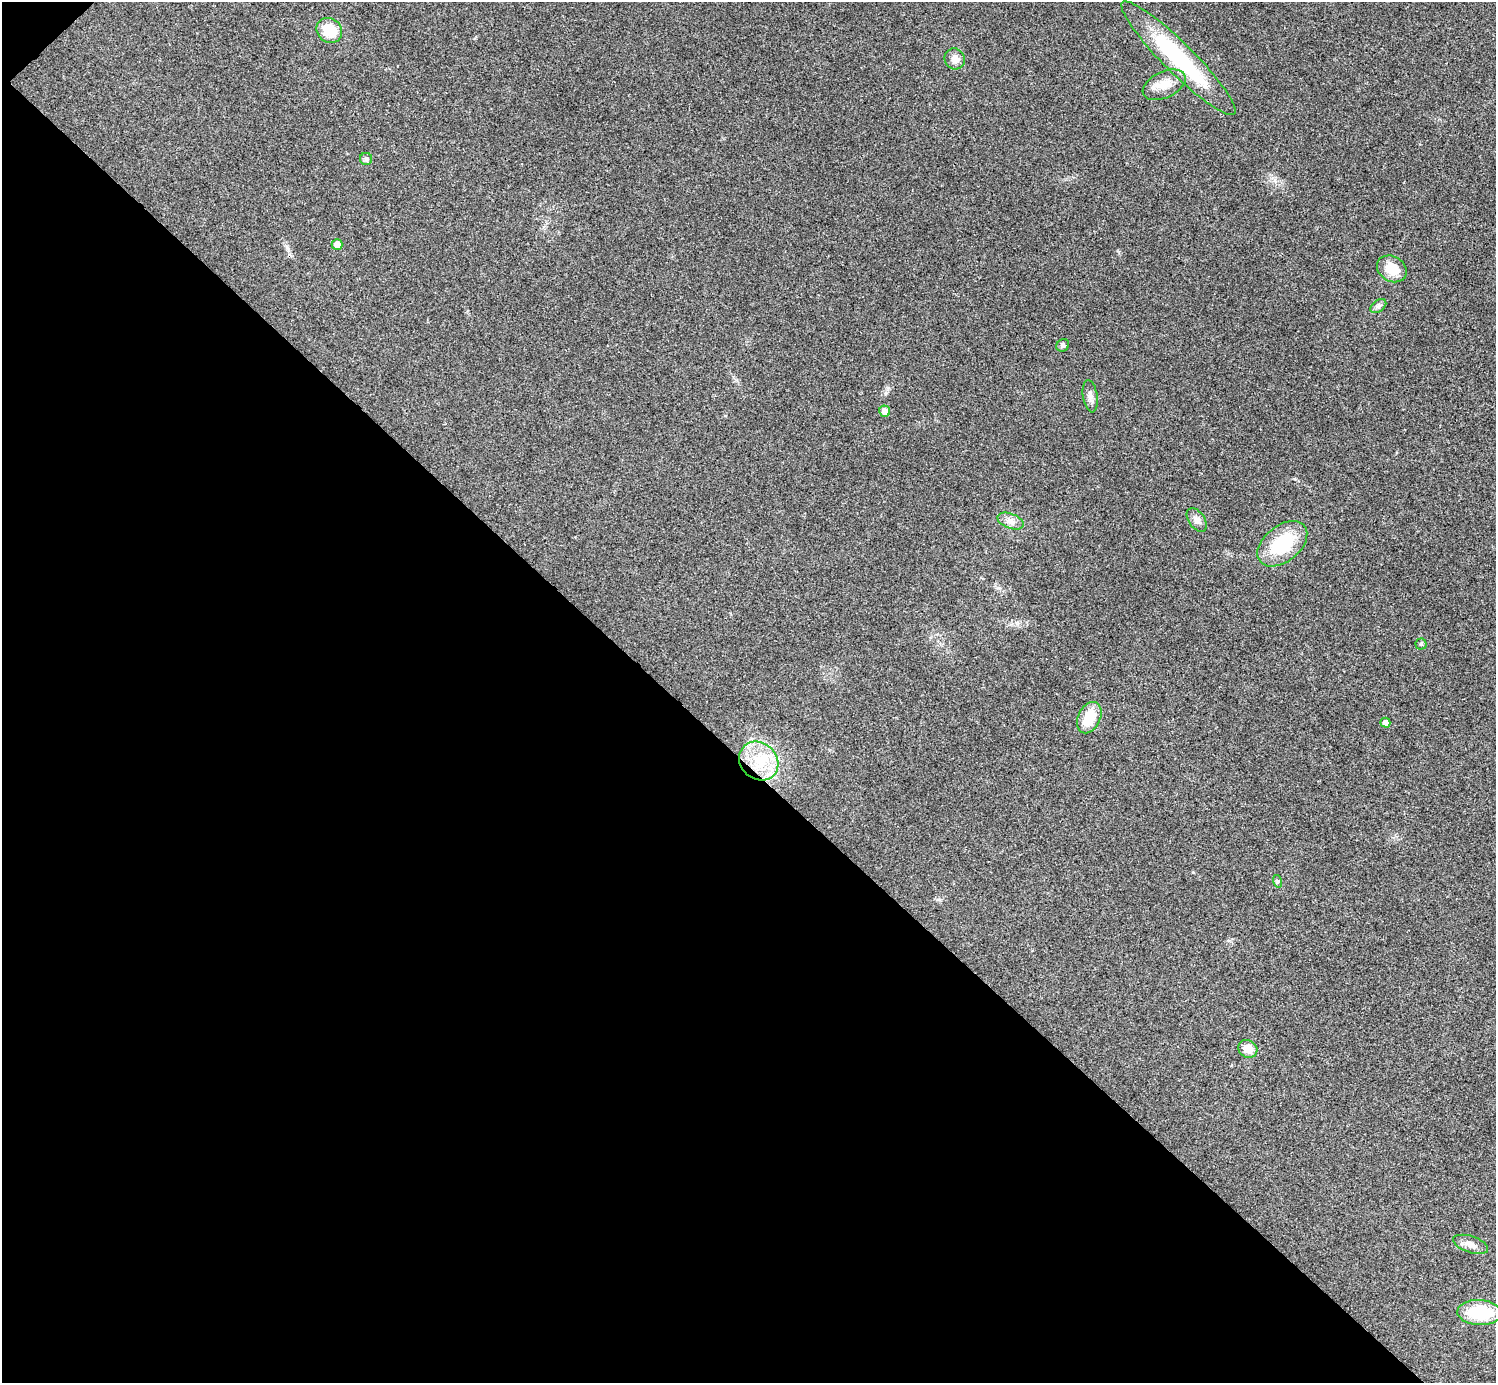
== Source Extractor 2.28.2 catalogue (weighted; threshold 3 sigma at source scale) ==
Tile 9 of 4 x 4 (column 1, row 3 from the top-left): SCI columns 6-1499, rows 1682-3062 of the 5983 x 5983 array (HDU 1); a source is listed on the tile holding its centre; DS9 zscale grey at full resolution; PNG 1498 x 1385 px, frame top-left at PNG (2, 2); each listed source drawn as its Kron ellipse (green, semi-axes under 4 px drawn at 4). Shown black and unused: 45% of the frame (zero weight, under 3 of 4 exposures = <1% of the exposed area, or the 3 px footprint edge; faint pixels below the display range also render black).
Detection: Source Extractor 2.28.2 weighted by HDU 2 'WHT'; one run over the whole footprint, this tile lists its part. Background 0.0218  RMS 0.0056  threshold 0.0251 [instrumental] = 3 sigma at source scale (4.5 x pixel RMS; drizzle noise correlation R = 1.50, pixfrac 1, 0.05/0.05 arcsec/px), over >= 5 px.
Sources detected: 22; all 22 listed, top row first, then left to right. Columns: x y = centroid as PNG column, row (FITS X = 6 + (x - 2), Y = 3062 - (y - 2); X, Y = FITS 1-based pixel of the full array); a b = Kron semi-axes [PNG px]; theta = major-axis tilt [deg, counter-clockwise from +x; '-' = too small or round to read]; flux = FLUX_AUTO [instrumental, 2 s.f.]
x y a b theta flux
329 30 13 12 - 14
1178 58 79 15 -45 59
955 59 11 10 - 3.8
1164 85 23 13 25 8.4
366 159 6 6 - 1.2
337 244 5 5 - 4.6
1392 269 16 12 -32 11
1378 306 9 5 36 1.6
1063 345 7 6 - 1.2
1090 396 16 7 -81 3.3
885 411 6 5 - 4
1197 520 13 8 -55 3
1010 521 14 7 -20 3.4
1282 544 28 18 39 30
1421 644 5 5 - 0.92
1089 718 16 11 64 12
1385 723 5 5 - 2.7
759 761 21 18 -42 19
1277 881 6 4 -72 0.82
1248 1049 10 8 -34 6.4
1471 1244 18 8 -18 4.3
1479 1313 22 12 -3 27
Unlisted compact peaks at least as high as the median listed source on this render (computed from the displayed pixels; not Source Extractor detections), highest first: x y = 1193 872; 287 248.